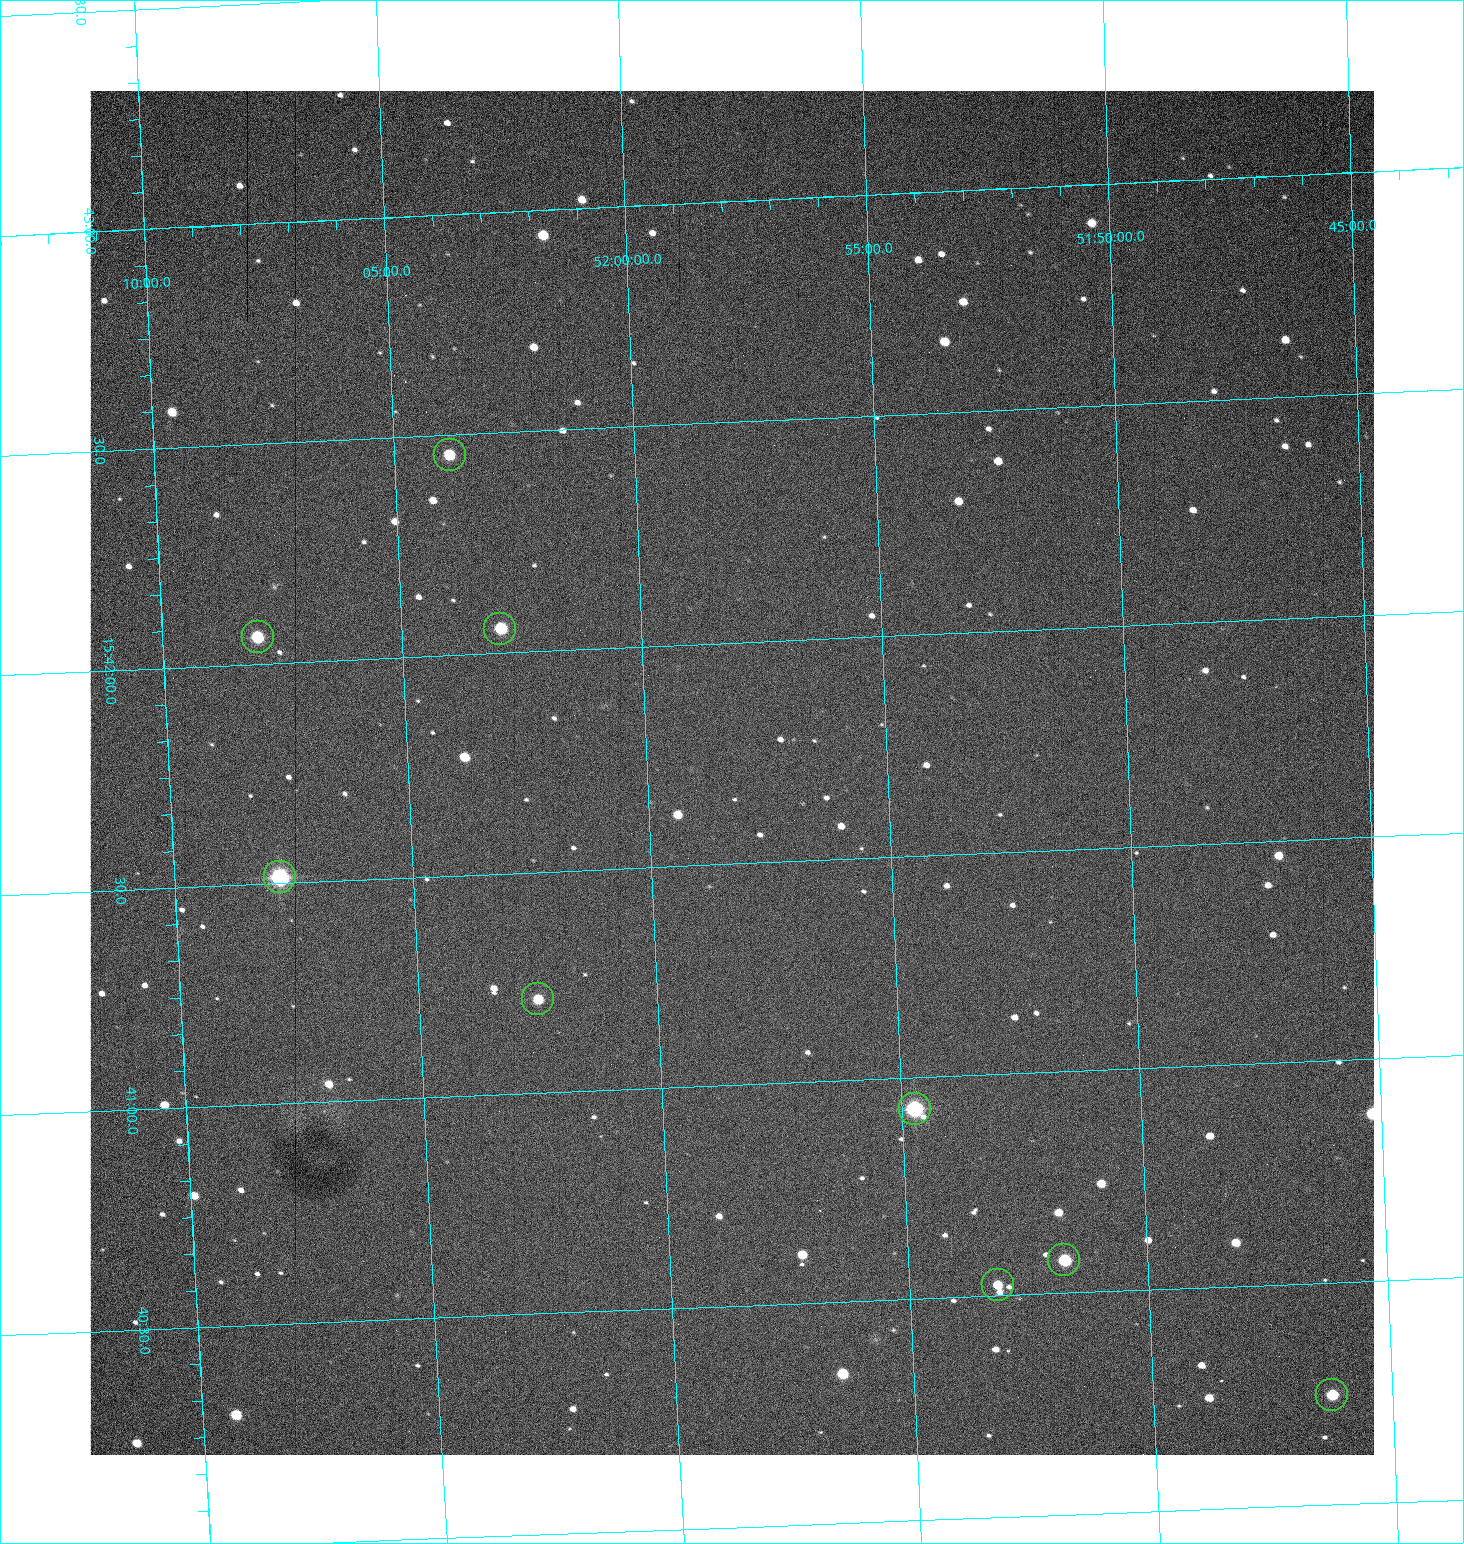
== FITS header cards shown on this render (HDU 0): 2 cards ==
NAXIS1  =                 1284 /fastest changing axis
NAXIS2  =                 1364 /next to fastest changing axis

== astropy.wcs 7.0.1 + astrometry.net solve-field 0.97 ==
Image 1284 x 1364 px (HDU 0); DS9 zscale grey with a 90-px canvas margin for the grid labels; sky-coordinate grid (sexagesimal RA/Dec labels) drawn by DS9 from the SOLVED WCS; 9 Tycho-2 reference stars matched to detected sources circled (green)
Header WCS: RA---TAN/DEC--TAN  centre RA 15:41:42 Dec +51:58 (235.43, +51.97 deg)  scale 1.26 arcsec/px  FOV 26.9' x 28.5'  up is +93 deg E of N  parity flipped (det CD > 0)
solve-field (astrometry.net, Tycho-2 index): VERIFIED the header's WCS against the Tycho-2 star catalogue (9 matches, 0 conflicts) and refined it, rather than solving blind
Solved WCS: RA---TAN-SIP/DEC--TAN-SIP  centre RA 15:41:42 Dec +51:58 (235.43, +51.97 deg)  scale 1.25 arcsec/px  FOV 26.8' x 28.5'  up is +92 deg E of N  parity flipped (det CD > 0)
The solver's refit moves the header's centre by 0.5 arcsec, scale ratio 0.997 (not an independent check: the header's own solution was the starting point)
Tycho-2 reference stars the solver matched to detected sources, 9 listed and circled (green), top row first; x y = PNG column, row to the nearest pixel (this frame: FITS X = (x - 90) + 1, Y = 1364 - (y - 91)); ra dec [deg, ICRS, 3 dp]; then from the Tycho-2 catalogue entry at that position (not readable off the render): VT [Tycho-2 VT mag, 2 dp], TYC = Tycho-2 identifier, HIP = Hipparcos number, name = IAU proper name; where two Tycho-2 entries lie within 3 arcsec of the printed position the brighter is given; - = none
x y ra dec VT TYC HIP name
450 455 235.614 +52.064 11.61 3489-1132-1 - -
500 629 235.514 +52.049 11.19 3489-1407-1 - -
258 637 235.515 +52.133 11.12 3489-1380-1 - -
280 877 235.378 +52.130 9.31 3489-1322-1 76850 -
538 999 235.303 +52.042 11.52 3489-958-1 - -
915 1109 235.232 +51.912 9.59 3489-824-1 - -
1064 1260 235.143 +51.862 10.97 3489-1016-1 - -
998 1285 235.131 +51.886 12.29 3489-908-1 - -
1332 1395 235.062 +51.771 11.53 3489-1453-1 - -